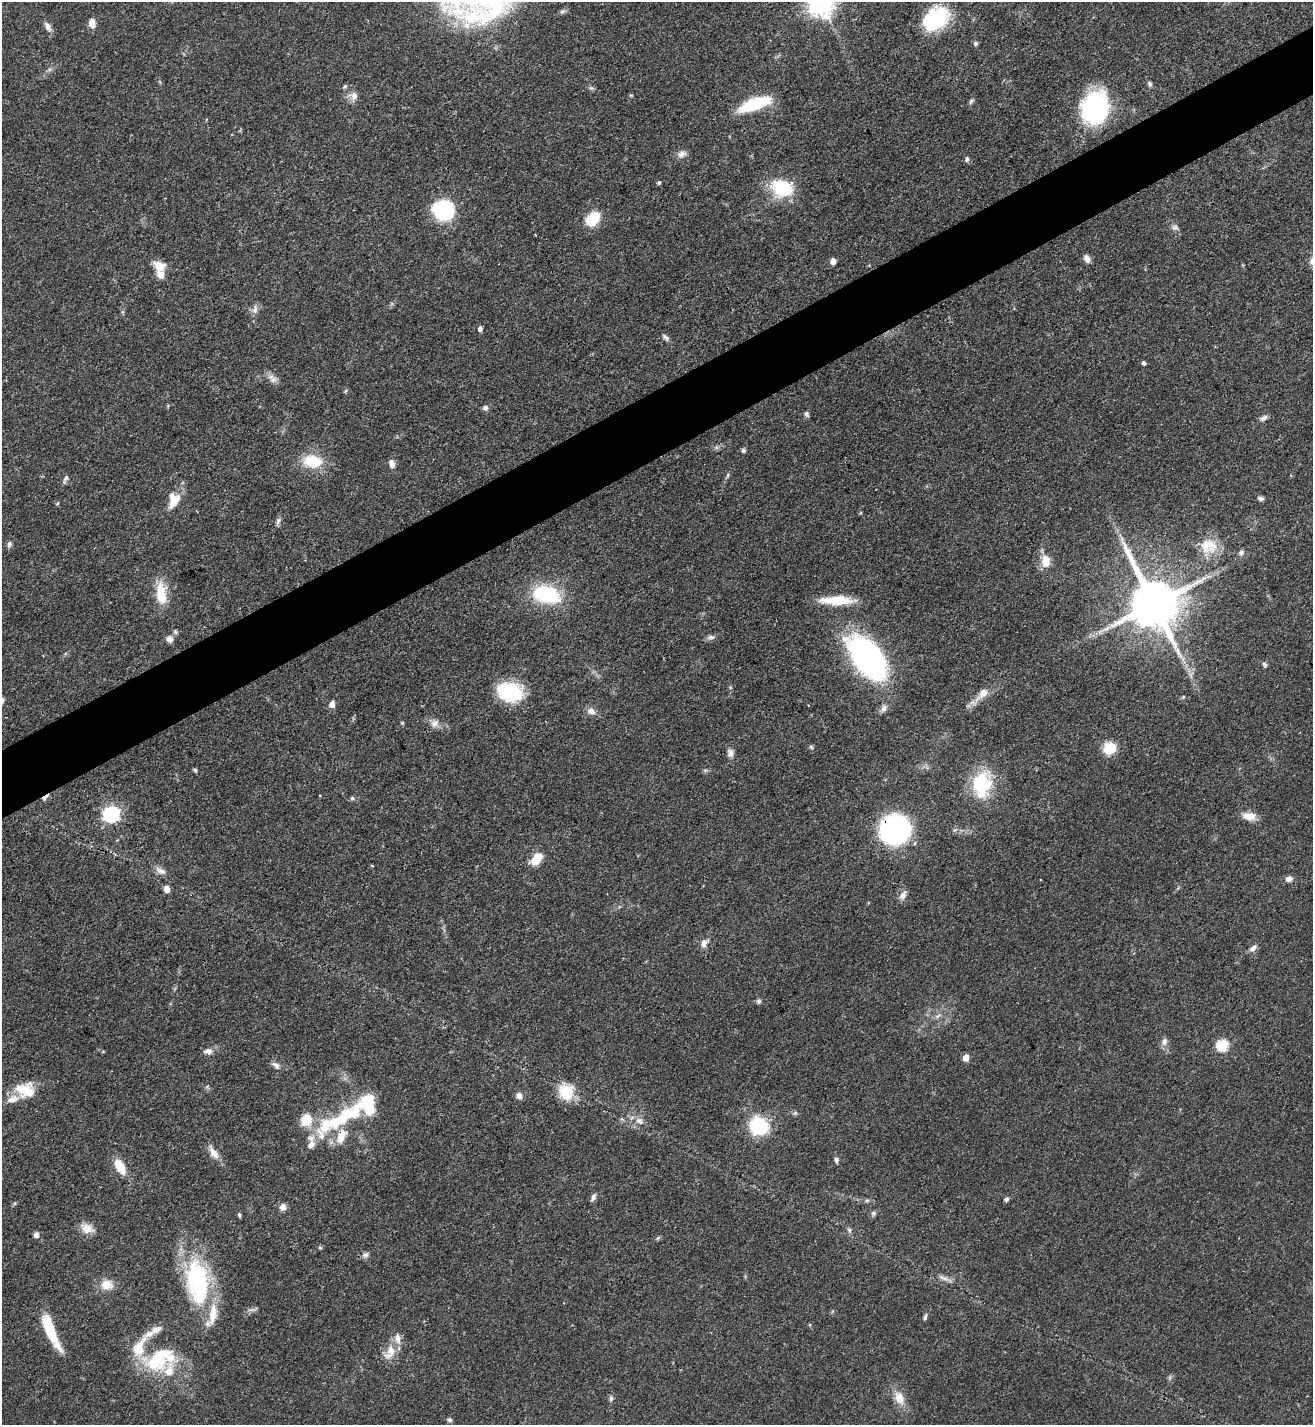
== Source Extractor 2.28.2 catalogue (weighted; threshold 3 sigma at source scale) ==
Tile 10 of 4 x 4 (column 2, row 3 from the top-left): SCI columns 1468-2778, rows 1428-2850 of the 5689 x 5699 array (HDU 1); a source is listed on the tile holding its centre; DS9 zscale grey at full resolution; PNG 1315 x 1427 px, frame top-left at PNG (2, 2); no overlay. Shown black and unused: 5% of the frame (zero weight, under 3 of 4 exposures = <1% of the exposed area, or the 3 px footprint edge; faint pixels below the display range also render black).
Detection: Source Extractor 2.28.2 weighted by HDU 2 'WHT'; one run over the whole footprint, this tile lists its part. Background 0.0601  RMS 0.0038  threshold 0.0171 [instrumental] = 3 sigma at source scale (4.5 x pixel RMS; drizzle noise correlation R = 1.50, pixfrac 1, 0.05/0.05 arcsec/px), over >= 5 px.
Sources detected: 133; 1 inside a brighter object's white glare — not listed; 14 inside a brighter listed object's ellipse — not listed separately; the other 118 listed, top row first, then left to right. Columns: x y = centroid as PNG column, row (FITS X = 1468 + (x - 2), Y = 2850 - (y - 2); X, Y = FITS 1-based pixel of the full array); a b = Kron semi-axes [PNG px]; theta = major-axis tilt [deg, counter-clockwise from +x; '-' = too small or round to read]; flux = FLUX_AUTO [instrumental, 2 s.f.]
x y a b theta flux
821 2 9 8 - 380
935 19 28 20 39 29
92 23 8 6 -84 4.2
47 26 11 6 -62 2.2
975 43 6 6 - 0.76
1150 84 7 5 -59 0.84
345 86 6 4 43 0.57
591 88 9 3 -5 0.65
354 96 11 8 76 2.5
971 101 9 4 52 0.79
755 104 31 10 21 24
1095 108 33 26 76 51
682 154 13 8 20 2
967 159 7 5 80 0.85
659 183 5 4 - 0.66
781 189 31 21 -45 16
444 210 21 19 -34 29
593 219 14 9 48 14
1175 227 9 7 -23 1.3
1087 259 10 6 -64 1.9
833 261 5 4 - 2.9
159 266 13 9 -27 5.1
255 310 14 7 75 2
480 328 5 5 - 1.5
665 337 11 5 -40 1.2
1144 363 4 4 - 1.2
273 380 10 8 29 1.8
485 408 7 6 - 1.2
806 414 8 5 -65 0.81
1263 418 10 6 30 1.3
743 450 5 5 - 0.82
312 461 18 13 -9 14
392 464 10 6 -87 2.4
727 475 8 4 81 0.62
66 478 10 5 57 1.3
1261 498 7 5 -7 1.1
174 501 22 11 56 6
57 503 5 3 - 0.41
278 521 10 4 64 1.1
9 544 9 6 72 1.1
1205 545 28 17 -66 8.8
1241 553 8 7 - 1.2
1046 561 12 9 -83 5.8
161 594 28 12 -84 10
547 594 24 14 -13 33
836 600 37 9 -1 11
1154 604 15 13 -66 2200
175 632 7 5 -69 0.71
711 637 11 6 5 1.3
170 639 9 8 - 1.8
867 658 40 21 -52 120
1264 664 9 4 -69 0.76
510 692 28 20 -13 21
983 693 13 9 53 3.7
2 700 9 5 82 1
332 704 8 6 -88 2.1
883 708 11 7 57 1.6
591 711 13 8 -24 2.3
435 723 12 9 42 2.4
811 747 6 5 - 0.57
1110 748 11 10 - 11
730 752 12 8 -72 1.9
195 770 5 4 - 0.63
982 784 27 19 81 25
45 798 11 4 44 1.2
352 798 6 5 - 0.66
111 814 7 7 - 100
1249 816 17 9 -7 4.3
895 829 20 19 - 98
536 859 14 8 48 7.3
161 871 16 7 -21 2.3
1289 879 9 7 16 1.7
167 889 6 5 - 3.4
903 895 13 7 59 2.1
704 943 11 8 56 2.2
1253 948 12 6 35 1.6
759 1001 6 6 - 0.96
938 1016 10 5 39 1.2
1164 1042 11 8 76 1.8
1222 1045 6 6 - 32
208 1051 12 7 3 2.1
966 1058 5 5 - 3.9
276 1065 13 7 -40 1.7
25 1090 25 19 -9 10
566 1092 17 14 -69 12
519 1096 8 7 - 2
795 1113 5 5 - 0.66
306 1120 15 13 75 7.6
339 1120 38 17 37 20
639 1121 10 8 -39 2.3
759 1126 21 19 -35 21
311 1145 12 9 55 2.6
213 1153 20 9 -58 3.4
836 1160 7 5 -83 0.95
120 1166 20 10 -61 6.6
593 1197 10 5 70 1.3
1006 1199 6 5 - 0.86
867 1200 6 5 - 0.65
283 1207 8 7 - 2.2
873 1213 7 6 - 0.93
239 1215 4 4 - 0.74
87 1228 18 11 -24 4
849 1230 6 5 - 0.82
36 1235 6 5 - 1.6
658 1238 7 4 45 0.54
320 1247 6 4 -2 0.53
366 1255 9 7 31 1.3
943 1278 14 6 -18 2
197 1282 54 25 -81 52
107 1285 14 11 -1 5.4
925 1317 8 4 73 0.84
50 1330 39 9 -67 17
149 1334 18 9 26 3.6
391 1350 16 12 -85 5.3
159 1359 41 23 32 24
611 1398 7 5 76 0.91
899 1398 20 12 -64 5.2
450 1420 6 6 - 0.85
Overlapping masked pixels (flux is a lower limit): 3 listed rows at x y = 1154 604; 45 798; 895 829
Isophote crosses this tile's border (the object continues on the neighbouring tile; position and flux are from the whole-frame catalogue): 2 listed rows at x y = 821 2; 2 700